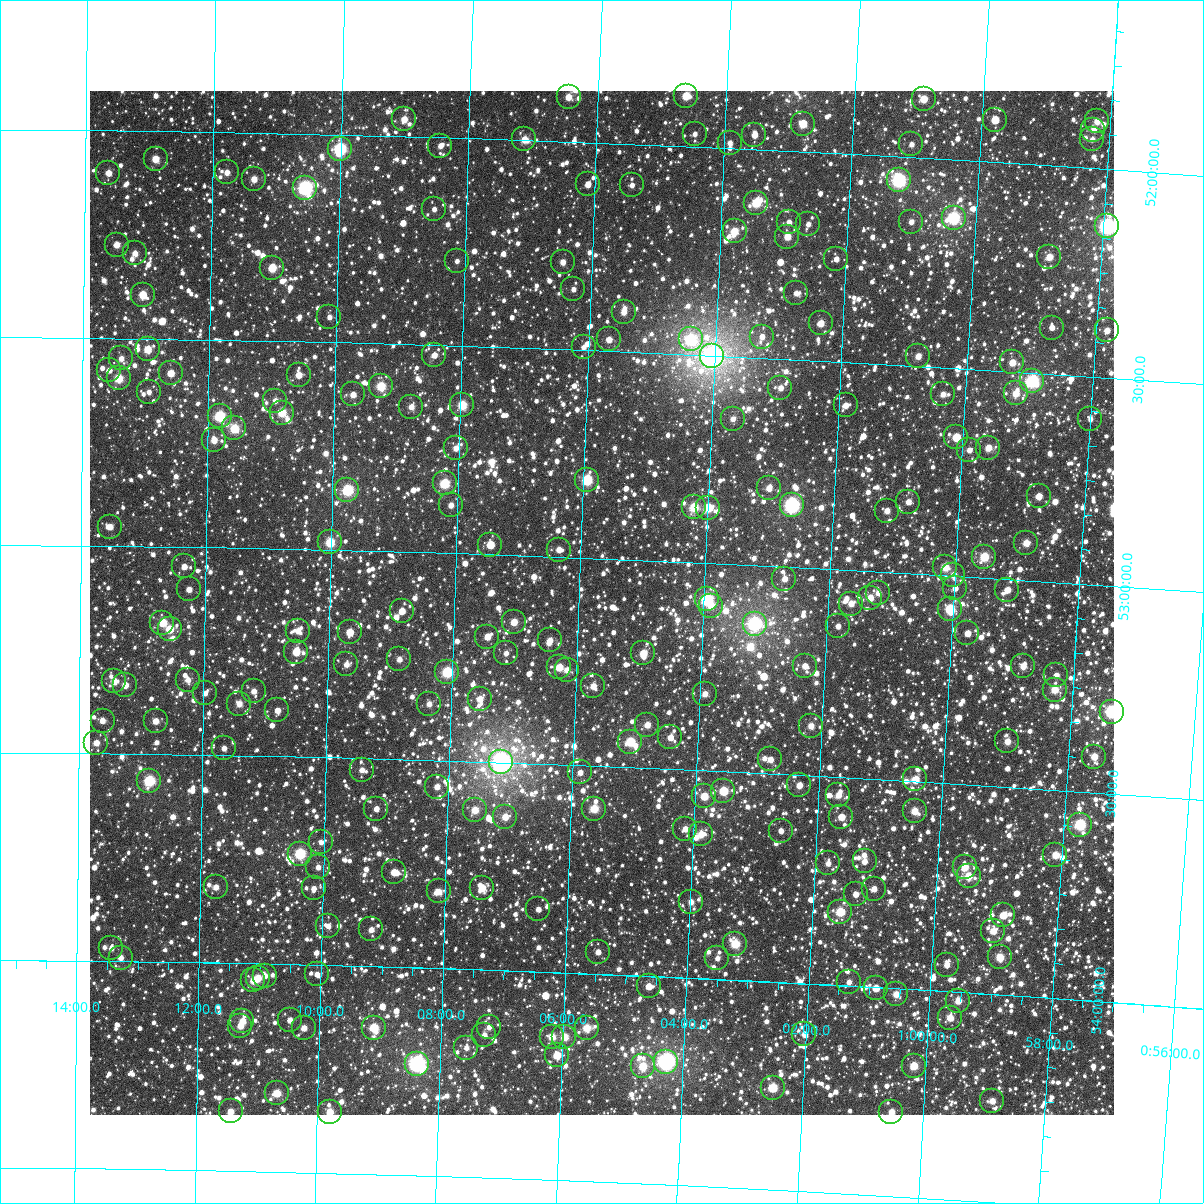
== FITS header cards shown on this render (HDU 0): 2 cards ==
NAXIS1  =                 1024
NAXIS2  =                 1024

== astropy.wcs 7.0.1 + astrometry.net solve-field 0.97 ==
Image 1024 x 1024 px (HDU 0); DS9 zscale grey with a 90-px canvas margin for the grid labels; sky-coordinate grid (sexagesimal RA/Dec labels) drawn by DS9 from the SOLVED WCS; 241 Tycho-2 reference stars matched to detected sources circled (green)
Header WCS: RA---TAN-SIP/DEC--TAN-SIP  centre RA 01:05:38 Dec +53:06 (16.41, +53.11 deg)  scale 8.67 arcsec/px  FOV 148.0' x 148.0'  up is +178 deg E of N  parity flipped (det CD > 0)
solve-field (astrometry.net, Tycho-2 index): VERIFIED the header's WCS against the Tycho-2 star catalogue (verified at 6 index scales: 15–241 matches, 0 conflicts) and refined it, rather than solving blind
Solved WCS: RA---TAN-SIP/DEC--TAN-SIP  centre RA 01:05:38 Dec +53:06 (16.41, +53.11 deg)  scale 8.67 arcsec/px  FOV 148.0' x 148.0'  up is +178 deg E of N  parity flipped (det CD > 0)
The solver's refit moves the header's centre by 0.074 arcsec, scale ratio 1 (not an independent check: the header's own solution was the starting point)
Tycho-2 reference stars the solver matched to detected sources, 241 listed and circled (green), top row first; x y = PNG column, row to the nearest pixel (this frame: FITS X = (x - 90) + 1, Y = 1024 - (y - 91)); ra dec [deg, ICRS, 3 dp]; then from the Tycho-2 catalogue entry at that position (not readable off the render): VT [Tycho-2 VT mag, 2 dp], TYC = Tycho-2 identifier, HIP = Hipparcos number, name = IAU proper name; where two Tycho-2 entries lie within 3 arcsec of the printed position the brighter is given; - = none
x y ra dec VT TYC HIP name
686 96 16.157 +51.878 9.59 3275-449-1 - -
569 97 16.614 +51.892 10.19 3275-583-1 - -
924 99 15.231 +51.857 9.63 3275-296-1 - -
404 119 17.254 +51.958 10.12 3276-399-1 - -
995 120 14.949 +51.898 10.36 3275-9-1 - -
1097 121 14.552 +51.887 10.87 3275-590-1 - -
803 124 15.697 +51.932 9.60 3275-191-1 - -
1093 130 14.562 +51.907 10.65 3275-408-1 - -
695 134 16.117 +51.969 11.16 3275-610-1 - -
754 135 15.884 +51.965 11.05 3275-640-1 - -
524 139 16.781 +51.998 9.82 3275-1461-1 - -
1092 139 14.565 +51.930 10.80 3275-528-1 - -
730 143 15.978 +51.987 11.01 3275-551-1 - -
911 144 15.268 +51.968 10.94 3275-189-1 - -
440 146 17.110 +52.020 10.91 3276-117-1 - -
340 149 17.503 +52.033 8.00 3276-300-1 5468 -
156 159 18.223 +52.067 9.80 3276-192-1 - -
227 172 17.943 +52.096 10.53 3276-56-1 - -
108 173 18.407 +52.102 10.37 3276-8-1 - -
254 179 17.837 +52.111 10.25 3276-60-1 - -
899 180 15.310 +52.055 7.65 3275-371-1 4766 -
588 184 16.527 +52.101 10.78 3275-426-1 - -
632 185 16.354 +52.098 11.12 3275-486-1 - -
305 188 17.635 +52.129 7.50 3276-525-1 5508 -
756 203 15.864 +52.127 8.95 3275-383-1 - -
434 209 17.127 +52.173 11.47 3276-141-1 - -
954 218 15.087 +52.139 7.78 3275-298-1 - -
789 222 15.733 +52.171 11.11 3275-404-1 - -
911 222 15.252 +52.154 11.04 3275-50-1 - -
808 224 15.656 +52.173 11.04 3275-230-1 - -
1107 226 14.482 +52.137 7.30 3275-394-1 4523 -
735 231 15.943 +52.199 9.57 3275-300-1 4976 -
787 237 15.735 +52.205 9.97 3275-15-1 - -
117 245 18.372 +52.274 10.38 3276-89-1 - -
135 253 18.300 +52.294 10.51 3276-409-1 - -
1049 257 14.704 +52.219 10.03 3275-150-1 - -
836 259 15.539 +52.254 11.20 3275-100-1 - -
457 261 17.031 +52.296 11.59 3276-25-1 - -
563 262 16.614 +52.289 10.67 3275-313-1 - -
272 268 17.758 +52.323 9.39 3276-348-1 - -
573 289 16.568 +52.354 11.13 3275-581-1 - -
796 293 15.691 +52.341 11.65 3275-164-1 - -
143 295 18.267 +52.394 9.68 3276-136-1 - -
624 312 16.367 +52.404 10.55 3275-68-1 - -
329 317 17.528 +52.439 11.65 3276-374-1 - -
821 323 15.587 +52.410 10.06 3275-427-1 - -
1052 328 14.676 +52.389 10.96 3275-398-1 - -
1107 330 14.458 +52.387 10.77 3275-126-1 - -
762 337 15.817 +52.449 11.14 3275-6-1 - -
609 339 16.421 +52.472 10.44 3275-509-1 - -
691 339 16.098 +52.463 8.56 3275-469-1 5025 -
584 347 16.520 +52.493 11.19 3275-82-1 - -
148 349 18.244 +52.525 9.86 3669-1520-1 - -
434 355 17.110 +52.525 10.91 3669-1329-1 - -
712 356 16.010 +52.502 6.15 3668-2149-1 4998 -
918 356 15.197 +52.477 10.26 3275-157-1 - -
121 358 18.349 +52.548 10.96 3669-1187-1 - -
1012 362 14.823 +52.479 10.09 3275-414-1 - -
109 370 18.395 +52.576 11.51 3669-1361-1 - -
171 373 18.151 +52.582 10.05 3669-1283-1 - -
299 375 17.644 +52.580 10.46 3669-1656-1 - -
119 378 18.358 +52.596 9.17 3669-1372-1 5708 -
1032 381 14.739 +52.519 7.80 3668-7-1 4600 -
381 386 17.317 +52.603 8.98 3669-1545-1 5420 -
780 388 15.733 +52.570 10.61 3668-556-1 - -
149 392 18.237 +52.628 11.27 3669-1211-1 - -
1016 393 14.801 +52.552 9.98 3668-241-1 - -
353 394 17.427 +52.624 10.63 3669-1481-1 - -
943 394 15.089 +52.565 10.45 3668-518-1 - -
275 401 17.735 +52.643 11.16 3669-1178-1 - -
462 405 16.993 +52.642 9.10 3669-1309-1 5312 -
846 405 15.472 +52.605 10.55 3668-220-1 - -
411 407 17.195 +52.650 10.53 3669-1514-1 - -
282 413 17.708 +52.672 9.28 3669-1615-1 - -
220 416 17.955 +52.683 8.42 3669-1124-1 - -
733 419 15.917 +52.651 11.32 3668-28-1 - -
1090 419 14.500 +52.603 11.27 3668-120-1 - -
234 428 17.896 +52.712 9.17 3669-1389-1 - -
956 437 15.026 +52.667 10.10 3668-274-1 - -
214 440 17.975 +52.741 10.11 3669-1323-1 - -
456 448 17.013 +52.747 10.64 3669-1381-1 - -
988 448 14.896 +52.687 10.05 3668-339-1 - -
969 450 14.971 +52.695 11.01 3668-390-1 - -
587 480 16.486 +52.812 8.58 3668-944-1 - -
445 483 17.053 +52.832 8.71 3669-1139-1 - -
769 488 15.760 +52.813 10.45 3668-344-1 - -
347 490 17.439 +52.854 8.18 3669-1630-1 5451 -
1039 496 14.685 +52.796 10.22 3668-466-1 - -
908 502 15.202 +52.828 10.77 3668-920-1 - -
451 505 17.026 +52.884 11.09 3669-1223-1 - -
792 505 15.665 +52.851 7.38 3668-109-1 4875 -
694 507 16.055 +52.867 9.03 3668-1276-1 - -
708 508 15.999 +52.867 9.04 3668-37-1 4992 -
887 511 15.285 +52.852 10.51 3668-872-1 - -
110 527 18.385 +52.954 10.76 3669-833-1 - -
330 542 17.504 +52.982 8.97 3669-1021-1 - -
1026 543 14.722 +52.910 10.04 3668-65-1 - -
490 545 16.862 +52.976 10.25 3669-1093-1 - -
559 550 16.588 +52.982 10.61 3668-1600-1 - -
984 557 14.887 +52.950 9.14 3668-531-1 - -
184 566 18.086 +53.047 10.93 3669-1501-1 - -
945 567 15.041 +52.980 9.61 3668-539-1 4681 -
953 575 15.005 +52.998 10.54 3668-889-1 - -
784 579 15.680 +53.029 10.70 3668-1165-1 - -
955 588 14.996 +53.029 11.25 3668-2033-1 - -
189 589 18.065 +53.102 10.95 3669-1539-1 - -
1007 590 14.786 +53.026 10.45 3668-472-1 - -
878 593 15.302 +53.052 10.54 3668-301-1 - -
870 598 15.333 +53.064 10.18 3668-435-1 - -
707 599 15.986 +53.088 8.15 3668-191-1 - -
851 604 15.409 +53.081 10.70 3668-445-1 - -
711 606 15.969 +53.103 10.46 3668-1906-1 - -
950 609 15.011 +53.080 8.80 3668-439-1 - -
402 611 17.209 +53.143 10.66 3669-1376-1 - -
514 622 16.757 +53.161 9.87 3669-25-1 - -
162 623 18.171 +53.184 10.41 3669-1694-1 - -
755 624 15.791 +53.140 7.81 3668-1059-1 4918 -
838 626 15.456 +53.136 11.19 3668-947-1 - -
170 629 18.140 +53.198 9.68 3669-593-1 - -
298 631 17.624 +53.197 10.95 3669-1104-1 - -
350 632 17.416 +53.196 10.23 3669-1492-1 - -
967 633 14.935 +53.136 10.87 3668-387-1 - -
487 637 16.862 +53.198 10.54 3669-1452-1 - -
550 640 16.612 +53.202 10.92 3668-1400-1 - -
296 652 17.630 +53.248 9.92 3669-1169-1 - -
506 653 16.785 +53.236 11.25 3669-62-1 - -
643 653 16.233 +53.224 9.78 3668-1172-1 - -
399 659 17.213 +53.259 10.87 3669-609-1 - -
346 664 17.426 +53.275 11.25 3669-703-1 - -
805 666 15.581 +53.236 10.64 3668-1756-1 - -
1023 666 14.704 +53.206 10.53 3668-713-1 - -
559 667 16.569 +53.266 9.87 3668-1542-1 - -
567 670 16.537 +53.272 10.46 3668-1532-1 - -
447 672 17.019 +53.286 8.47 3669-1297-1 5324 -
1056 675 14.569 +53.224 10.97 3668-640-1 - -
188 680 18.063 +53.320 11.00 3669-177-1 - -
114 681 18.360 +53.325 10.47 3669-805-1 - -
125 685 18.316 +53.334 10.33 3669-879-1 - -
593 686 16.429 +53.308 10.33 3668-1242-1 - -
1055 690 14.571 +53.258 9.75 3668-886-1 - -
254 691 17.798 +53.344 11.14 3669-1129-1 - -
205 693 17.993 +53.352 11.51 3669-1345-1 - -
705 694 15.978 +53.315 10.55 3668-525-1 - -
480 699 16.885 +53.348 10.69 3669-917-1 - -
239 704 17.854 +53.375 10.43 3669-489-1 - -
429 704 17.088 +53.364 10.68 3669-1049-1 - -
277 710 17.700 +53.389 11.48 3669-569-1 - -
1112 712 14.336 +53.302 7.85 3668-89-1 - -
103 721 18.405 +53.421 10.85 3669-963-1 - -
156 721 18.191 +53.420 10.35 3669-519-1 - -
647 725 16.204 +53.396 10.26 3668-1583-1 - -
811 726 15.544 +53.380 10.33 3668-917-1 - -
670 737 16.109 +53.424 10.65 3668-2042-1 - -
1007 741 14.748 +53.390 10.41 3668-562-1 - -
630 742 16.271 +53.438 8.99 3668-1216-1 - -
96 743 18.430 +53.475 10.28 3669-679-1 - -
224 748 17.913 +53.483 11.25 3669-571-1 - -
1094 757 14.393 +53.414 10.11 3668-902-1 - -
770 759 15.701 +53.465 10.77 3668-629-1 - -
501 762 16.789 +53.498 6.47 3669-1690-1 5251 -
362 770 17.353 +53.528 10.78 3669-1015-1 - -
580 772 16.468 +53.517 11.25 3668-1496-1 - -
915 779 15.111 +53.495 9.83 3668-378-1 - -
149 781 18.214 +53.564 8.39 3669-759-1 5668 -
799 785 15.579 +53.524 10.57 3668-1969-1 - -
437 787 17.047 +53.563 10.98 3669-929-1 - -
723 791 15.885 +53.547 9.80 3668-1840-1 - -
838 795 15.418 +53.543 10.41 3668-2056-1 - -
704 796 15.962 +53.562 9.65 3668-2057-1 - -
376 809 17.290 +53.620 11.33 3669-517-1 - -
594 809 16.404 +53.603 9.35 3668-1308-1 - -
475 810 16.890 +53.616 9.99 3669-1341-1 - -
915 811 15.106 +53.571 9.98 3668-1632-1 - -
505 817 16.766 +53.631 10.35 3669-11-1 - -
841 817 15.402 +53.595 10.41 3668-817-1 - -
1080 825 14.433 +53.579 8.28 3668-2013-1 4507 -
685 829 16.033 +53.642 10.92 3668-1999-1 - -
781 831 15.644 +53.636 11.15 3668-1113-1 - -
701 834 15.967 +53.653 10.20 3668-1880-1 - -
321 842 17.511 +53.704 11.20 3669-987-1 - -
300 854 17.596 +53.733 8.37 3669-573-1 5497 -
1055 855 14.524 +53.656 9.90 3668-1140-1 - -
865 861 15.298 +53.699 11.04 3668-1417-1 - -
828 863 15.446 +53.708 11.01 3668-1247-1 - -
318 867 17.520 +53.765 11.46 3669-843-1 - -
965 867 14.889 +53.698 10.35 3668-580-1 - -
394 872 17.211 +53.772 10.45 3669-271-1 - -
969 876 14.872 +53.719 9.62 3668-1586-1 - -
216 887 17.936 +53.818 10.88 3669-1010-1 - -
314 888 17.537 +53.816 11.61 3669-1030-1 - -
482 888 16.849 +53.803 10.23 3669-41-1 - -
874 889 15.253 +53.763 10.96 3668-905-1 - -
439 891 17.026 +53.815 11.32 3669-1036-1 - -
856 894 15.327 +53.779 10.87 3668-1250-1 - -
691 902 15.996 +53.817 10.54 3668-1689-1 - -
538 909 16.618 +53.850 11.44 3668-923-1 - -
840 912 15.386 +53.823 9.01 3668-801-1 4792 -
1003 915 14.721 +53.809 9.94 3668-979-1 - -
328 926 17.474 +53.906 11.43 3669-698-1 - -
371 929 17.297 +53.911 10.97 3669-664-1 - -
993 931 14.758 +53.849 10.15 3668-1298-1 - -
735 944 15.807 +53.913 9.11 3668-704-1 4928 -
111 948 18.359 +53.968 11.14 3669-586-1 - -
598 952 16.367 +53.947 11.22 3668-2028-1 - -
1000 957 14.723 +53.910 9.84 3668-478-1 - -
121 958 18.321 +53.991 10.50 3669-654-1 - -
717 958 15.878 +53.949 11.11 3668-1989-1 - -
947 965 14.939 +53.936 10.88 3668-959-1 - -
317 974 17.515 +54.023 11.36 3669-888-1 - -
265 976 17.728 +54.029 11.31 3669-896-1 - -
258 978 17.757 +54.034 10.30 3669-1002-1 - -
253 980 17.774 +54.041 9.87 3669-976-1 - -
849 982 15.335 +53.991 11.06 3668-992-1 - -
649 986 16.153 +54.025 10.62 3668-1745-1 - -
876 988 15.224 +54.002 10.45 3668-1170-1 - -
896 994 15.139 +54.014 10.20 3668-1935-1 - -
958 1001 14.884 +54.021 10.09 3668-1786-1 - -
950 1018 14.912 +54.063 10.10 3668-709-1 - -
290 1020 17.622 +54.134 10.66 3669-614-1 - -
242 1021 17.817 +54.138 10.61 3669-218-1 - -
240 1026 17.825 +54.150 10.29 3669-514-1 - -
489 1027 16.803 +54.138 10.95 3669-39-1 - -
304 1028 17.563 +54.153 10.67 3669-766-1 - -
374 1028 17.276 +54.148 9.07 3669-382-1 - -
587 1028 16.401 +54.131 9.60 3668-1680-1 5120 -
804 1034 15.506 +54.122 11.33 3668-1510-1 - -
484 1035 16.821 +54.157 10.94 3669-79-1 - -
552 1037 16.544 +54.155 9.96 3668-1900-1 - -
564 1037 16.491 +54.155 9.59 3668-1267-1 - -
466 1048 16.893 +54.189 10.98 3669-78-1 - -
557 1055 16.519 +54.200 9.60 3668-1793-1 - -
666 1062 16.069 +54.204 6.89 3668-1405-1 5016 -
417 1064 17.094 +54.231 7.12 3669-324-1 5347 -
643 1066 16.164 +54.218 9.47 3668-1477-1 - -
914 1066 15.049 +54.184 9.59 3668-2020-1 - -
773 1088 15.625 +54.255 8.98 3668-1772-1 - -
277 1093 17.669 +54.311 9.54 3669-824-1 - -
992 1101 14.718 +54.256 10.33 3668-1874-1 - -
231 1111 17.858 +54.357 10.20 3669-262-1 - -
330 1112 17.447 +54.353 9.74 3669-418-1 - -
891 1112 15.130 +54.298 10.33 3668-1394-1 - -